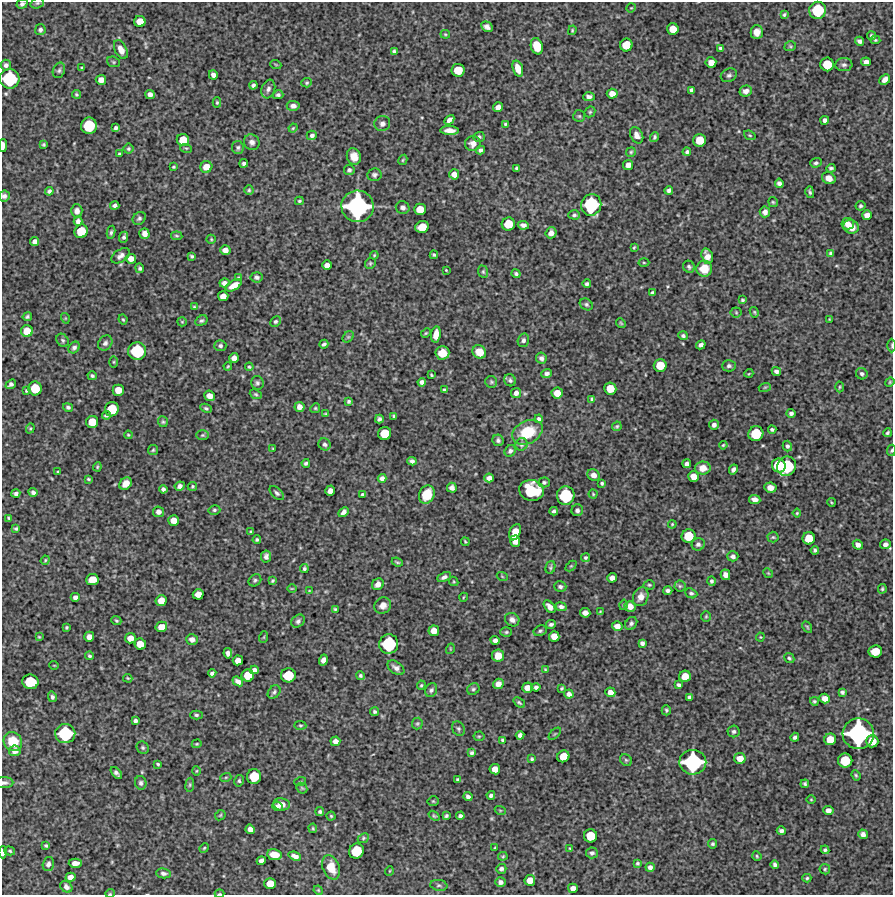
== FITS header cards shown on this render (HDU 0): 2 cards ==
NAXIS1  =                  891 /Length X axis
NAXIS2  =                  893 /Length Y axis

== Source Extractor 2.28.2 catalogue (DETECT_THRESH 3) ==
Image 891 x 893 px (HDU 0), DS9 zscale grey, 1 PNG px = 1 image px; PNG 895 x 897 px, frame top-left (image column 1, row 893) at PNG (2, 2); each listed source drawn as its Kron ellipse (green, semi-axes under 4 px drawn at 4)
Background 5230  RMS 260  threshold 789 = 3 sigma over >= 5 px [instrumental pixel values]
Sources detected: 498; all 498 listed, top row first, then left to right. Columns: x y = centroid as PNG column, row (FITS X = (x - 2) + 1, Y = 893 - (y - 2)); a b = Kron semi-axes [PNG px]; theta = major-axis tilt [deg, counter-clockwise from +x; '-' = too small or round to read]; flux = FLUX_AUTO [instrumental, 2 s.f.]
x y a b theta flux
37 3 7 5 19 3.0e+04
22 4 5 4 - 4.6e+04
631 8 5 4 - 1.6e+04
818 10 8 8 - 7.6e+05
784 15 4 3 - 2.7e+04
140 21 5 5 - 2.1e+05
487 27 6 4 -29 6.7e+04
673 29 6 5 - 2.2e+05
40 30 5 5 - 4.6e+04
572 30 5 3 - 2.0e+04
757 32 7 6 - 1.3e+05
445 34 4 4 - 2.0e+04
871 36 4 4 - 3.3e+04
875 40 5 4 - 2.4e+04
859 41 5 4 - 5.2e+04
626 45 6 6 - 3.3e+05
537 46 8 6 -73 3.5e+05
790 46 6 4 19 2.4e+04
720 48 4 3 - 3.1e+04
121 50 10 6 -63 1.4e+05
394 51 4 4 - 3.8e+04
113 62 6 5 - 2.8e+04
711 62 5 5 - 1.5e+05
866 62 5 4 - 8.1e+04
827 64 7 6 - 4.0e+05
6 65 5 5 - 5.7e+04
276 65 5 3 - 1.6e+04
844 65 8 6 4 5.4e+04
82 68 3 3 - 2.2e+04
518 69 8 5 -70 1.8e+05
59 70 8 6 68 4.1e+04
458 70 6 6 - 3.3e+05
213 75 4 4 - 7.2e+04
729 75 8 6 26 4.9e+04
10 79 10 10 - 1.1e+06
101 80 5 5 - 1.2e+05
885 80 6 4 45 9.2e+04
307 83 5 4 - 2.7e+04
253 85 4 4 - 3.8e+04
268 89 9 6 71 5.9e+04
691 90 4 3 - 4.2e+04
746 91 6 5 - 8.1e+04
76 94 4 4 - 2.4e+04
150 94 4 4 - 8.9e+04
612 94 5 5 - 1.2e+05
278 95 5 4 - 4.0e+04
589 97 6 4 1 6.2e+04
217 102 5 4 - 2.5e+04
293 106 6 5 - 6.7e+04
498 107 5 4 - 1.0e+05
590 112 6 5 - 2.5e+04
579 116 6 6 - 3.0e+04
449 120 6 4 46 7.3e+04
825 120 4 4 - 6.0e+04
382 124 8 7 - 7.5e+04
505 124 4 3 - 2.2e+04
89 126 8 8 - 6.7e+05
116 128 4 3 - 3.8e+04
293 128 4 3 - 1.7e+04
450 130 9 4 -2 1.3e+05
312 135 5 4 - 4.8e+04
637 135 9 6 -63 1.1e+05
750 135 6 4 -21 2.3e+04
479 137 6 5 - 3.9e+04
654 137 5 3 - 3.1e+04
183 140 6 6 - 2.7e+05
700 140 6 6 - 3.2e+05
252 142 8 7 - 6.3e+04
473 143 8 7 - 1.1e+05
44 144 4 4 - 2.5e+04
3 145 6 3 89 1.1e+05
238 147 6 6 - 3.7e+04
186 148 6 3 -17 2.0e+04
128 149 5 5 - 2.9e+04
481 150 4 4 - 4.6e+04
631 152 5 4 - 2.4e+04
687 152 4 4 - 3.7e+04
119 154 4 3 - 2.6e+04
354 156 8 7 - 1.6e+05
403 160 5 4 - 2.0e+04
244 163 4 4 - 4.3e+04
816 163 6 4 17 3.7e+04
628 165 5 5 - 1.1e+05
173 167 3 3 - 1.9e+04
206 167 6 6 - 1.8e+05
517 168 4 3 - 3.1e+04
831 168 4 3 - 3.5e+04
349 170 5 5 - 3.9e+04
454 174 5 5 - 1.2e+05
374 175 7 6 - 4.4e+04
829 178 7 5 -27 1.2e+05
779 183 5 4 - 5.6e+04
249 190 4 4 - 2.4e+04
669 190 4 4 - 4.4e+04
49 191 4 4 - 4.1e+04
810 192 6 4 -75 3.2e+04
4 196 5 5 - 5.8e+04
299 201 4 3 - 2.4e+04
773 202 5 4 - 2.3e+04
115 205 4 4 - 5.3e+04
591 205 11 10 - 1.2e+06
358 206 16 16 - 2.7e+06
860 206 5 4 - 3.3e+04
403 208 7 6 - 5.8e+04
420 209 6 5 - 2.4e+05
77 211 6 5 - 8.9e+04
765 212 5 5 - 7.3e+04
574 215 6 4 -2 3.3e+04
867 215 5 5 - 1.2e+05
139 218 7 6 - 4.4e+04
78 221 5 4 - 6.2e+04
508 224 6 6 - 3.5e+05
848 224 6 6 - 1.1e+05
523 225 5 4 - 5.9e+04
422 227 7 6 - 2.9e+05
851 227 8 6 -20 1.7e+05
81 231 7 6 - 3.9e+05
111 232 6 4 81 3.7e+04
551 233 5 5 - 8.9e+04
144 234 5 5 - 9.7e+04
177 236 6 3 -7 2.3e+04
124 237 5 4 - 3.9e+04
211 239 5 4 - 2.1e+04
35 241 5 4 - 8.4e+04
634 247 3 2 - 1.8e+04
225 250 5 5 - 1.1e+05
831 253 4 3 - 2.6e+04
374 255 4 3 - 1.8e+04
434 255 4 3 - 2.8e+04
121 256 10 6 34 6.7e+04
192 256 4 3 - 3.0e+04
707 256 8 5 -74 1.2e+05
131 259 5 5 - 1.2e+05
370 263 6 5 - 2.6e+04
644 263 5 3 - 1.8e+04
327 265 5 4 - 1.0e+05
689 267 6 5 - 3.8e+04
140 268 5 4 - 3.7e+04
704 269 8 8 - 2.3e+05
446 270 4 2 - 1.5e+04
483 272 6 5 - 2.6e+04
516 274 4 4 - 3.3e+04
257 277 6 5 - 4.0e+04
239 278 4 4 - 2.2e+04
224 283 5 4 - 7.6e+04
587 284 4 3 - 3.5e+04
234 285 9 4 30 1.7e+05
652 293 4 3 - 3.5e+04
223 296 5 5 - 1.3e+05
742 300 4 3 - 2.3e+04
586 304 7 5 -33 3.5e+04
194 307 4 3 - 2.0e+04
736 312 5 5 - 2.4e+04
754 312 5 3 - 2.3e+04
27 317 4 4 - 2.7e+04
65 318 5 3 - 1.4e+04
830 319 4 3 - 1.9e+04
123 320 5 3 - 2.4e+04
201 321 6 5 - 3.7e+04
275 321 5 4 - 3.4e+04
182 322 5 4 - 2.0e+04
621 323 5 4 - 2.1e+04
27 331 6 6 - 2.5e+05
426 333 5 4 - 2.1e+04
436 334 8 5 82 1.7e+05
683 336 5 4 - 3.3e+04
348 337 6 5 - 2.8e+04
63 340 7 5 -52 3.9e+04
523 340 7 5 73 4.7e+04
105 343 8 6 52 6.2e+04
324 344 4 3 - 3.6e+04
701 345 5 4 - 6.1e+04
892 345 7 3 90 2.0e+04
220 346 6 5 - 4.5e+04
74 348 6 5 - 4.7e+04
137 351 9 9 - 8.8e+05
479 352 7 6 - 2.2e+05
442 353 7 6 - 2.4e+05
234 358 5 5 - 1.1e+05
541 358 5 5 - 5.9e+04
114 362 6 4 90 2.0e+04
660 365 6 6 - 3.2e+05
228 366 4 3 - 1.6e+04
729 366 7 6 - 4.4e+04
249 367 4 4 - 2.3e+04
776 372 5 4 - 4.9e+04
749 373 4 3 - 1.3e+04
547 374 5 4 - 4.9e+04
862 374 6 5 - 4.5e+04
431 375 3 2 - 1.9e+04
92 376 4 3 - 3.2e+04
510 380 6 5 - 4.0e+04
422 382 4 4 - 6.1e+04
491 382 6 6 - 3.0e+04
890 382 5 4 - 2.0e+04
257 383 7 6 - 4.2e+04
11 384 6 4 39 5.5e+04
765 387 6 3 18 2.1e+04
839 387 5 3 - 2.0e+04
35 388 7 6 - 4.0e+05
610 389 6 6 - 2.6e+05
118 390 5 5 - 2.0e+05
444 390 4 3 - 3.1e+04
26 391 4 3 - 1.9e+04
516 393 5 4 - 7.7e+04
557 393 6 5 - 1.8e+05
256 394 6 4 -22 2.6e+04
210 396 5 5 - 1.4e+05
592 399 4 4 - 2.9e+04
349 401 4 4 - 3.3e+04
68 407 5 4 - 3.6e+04
299 407 5 5 - 9.1e+04
206 408 6 4 -27 3.1e+04
315 408 5 4 - 2.1e+04
112 409 7 7 - 4.5e+05
791 413 4 3 - 4.2e+04
326 414 4 3 - 2.0e+04
106 415 4 3 - 3.1e+04
394 416 4 3 - 3.1e+04
379 419 4 4 - 4.1e+04
539 419 4 3 - 3.9e+04
92 422 6 6 - 2.9e+05
163 422 5 5 - 2.9e+04
714 425 5 5 - 6.3e+04
617 426 5 4 - 2.6e+04
30 428 5 4 - 2.0e+04
772 430 4 4 - 3.6e+04
527 432 16 11 27 6.3e+05
384 433 7 6 - 3.5e+05
887 433 4 3 - 3.2e+04
756 434 7 7 - 5.3e+05
128 435 4 3 - 1.8e+04
202 435 6 5 - 2.5e+04
498 440 6 5 - 4.6e+04
325 444 6 6 - 4.6e+04
521 444 6 6 - 3.6e+04
723 445 4 3 - 1.8e+04
787 446 5 4 - 3.7e+04
273 449 3 2 - 1.4e+04
153 450 5 5 - 2.4e+04
891 450 6 3 82 2.4e+04
510 451 6 5 - 4.5e+04
412 461 5 4 - 4.8e+04
306 463 4 3 - 3.3e+04
687 464 4 4 - 6.4e+04
779 466 7 7 - 5.1e+05
786 466 10 9 - 9.4e+05
97 467 4 4 - 2.0e+04
703 468 8 6 1 1.8e+05
733 469 5 4 - 5.5e+04
58 472 3 3 - 1.8e+04
593 475 6 5 - 1.0e+05
693 477 5 5 - 1.6e+05
382 478 4 4 - 6.3e+04
489 478 5 4 - 7.9e+04
88 479 4 3 - 2.1e+04
544 482 6 5 - 3.8e+04
602 483 4 3 - 2.9e+04
126 484 7 5 46 1.4e+05
180 486 5 4 - 6.7e+04
192 486 5 4 - 2.2e+04
452 488 5 5 - 6.2e+04
770 488 6 5 - 1.0e+05
163 489 4 4 - 4.8e+04
531 490 12 10 -10 8.6e+05
330 491 5 4 - 9.1e+04
33 492 4 4 - 5.2e+04
16 493 4 3 - 4.9e+04
277 493 8 5 -41 4.4e+04
363 494 4 3 - 3.3e+04
427 494 9 7 65 3.9e+05
593 494 4 4 - 1.8e+04
566 496 9 9 - 8.9e+05
755 499 5 4 - 9.8e+04
831 502 4 2 - 1.8e+04
214 510 6 4 14 3.3e+04
577 510 6 6 - 5.4e+04
554 511 4 3 - 3.4e+04
158 512 5 5 - 7.2e+04
344 512 6 4 46 6.8e+04
797 513 4 4 - 2.0e+04
9 518 4 3 - 2.2e+04
173 520 5 5 - 1.6e+05
672 524 4 3 - 1.9e+04
16 529 3 3 - 2.8e+04
251 532 4 3 - 2.0e+04
515 532 8 5 65 2.5e+05
689 536 7 6 - 3.9e+05
773 537 5 5 - 2.7e+04
809 538 6 6 - 3.0e+05
257 540 4 3 - 3.2e+04
515 541 5 5 - 1.4e+05
465 542 4 2 - 2.1e+04
698 544 7 6 - 5.6e+04
885 544 5 5 - 6.9e+04
858 545 5 4 - 8.1e+04
815 550 4 4 - 3.6e+04
266 556 6 5 - 5.8e+04
733 556 5 5 - 5.8e+04
586 557 4 4 - 2.9e+04
45 560 5 4 - 2.1e+04
397 562 5 3 - 2.4e+04
571 566 6 4 44 2.0e+04
550 567 6 4 75 3.2e+04
304 569 4 4 - 3.2e+04
768 573 5 4 - 2.0e+04
725 575 5 5 - 9.4e+04
502 576 5 3 - 1.6e+04
444 577 7 4 25 5.4e+04
612 578 5 4 - 9.5e+04
92 580 6 5 - 2.7e+05
255 580 7 5 40 3.5e+04
272 581 4 3 - 2.4e+04
454 581 5 3 - 1.6e+04
711 581 5 4 - 3.7e+04
378 584 6 5 - 1.0e+05
649 585 5 4 - 2.5e+04
680 586 5 5 - 3.0e+04
560 587 6 5 - 4.0e+04
292 588 4 3 - 1.5e+04
882 589 5 3 - 2.7e+04
668 590 4 3 - 4.3e+04
309 591 3 2 - 9.5e+03
691 593 6 5 - 3.7e+04
198 594 5 5 - 1.4e+05
75 597 4 4 - 6.2e+04
464 597 4 3 - 1.5e+04
641 597 9 7 69 1.3e+05
161 601 5 5 - 1.9e+05
383 605 9 7 38 1.1e+05
623 605 5 3 - 2.2e+04
630 606 5 5 - 1.3e+05
550 607 7 4 -49 9.5e+04
561 607 6 4 -10 5.7e+04
335 609 4 3 - 2.1e+04
600 612 3 3 - 1.6e+04
585 613 5 5 - 9.6e+04
706 616 5 4 - 2.1e+04
512 620 7 6 - 6.7e+04
116 621 5 4 - 2.4e+04
298 621 7 6 - 4.9e+04
631 623 7 5 52 4.2e+04
551 624 5 3 - 4.3e+04
617 626 5 4 - 1.3e+05
66 627 3 3 - 2.1e+04
161 627 6 5 - 1.6e+05
807 627 6 4 -59 2.4e+04
434 631 5 5 - 1.6e+05
540 631 7 5 28 3.4e+04
506 632 6 5 - 2.8e+04
554 636 5 5 - 1.6e+05
39 637 3 2 - 1.6e+04
89 637 5 5 - 1.1e+05
264 637 6 3 71 1.8e+04
760 637 4 4 - 1.7e+04
130 638 5 5 - 1.5e+05
192 639 6 5 - 8.7e+04
495 640 4 4 - 7.2e+04
642 643 4 4 - 5.1e+04
140 644 6 5 - 2.3e+05
389 644 10 9 - 1.0e+06
450 649 5 3 - 1.5e+04
875 651 7 6 - 3.1e+05
228 653 5 4 - 6.3e+04
90 656 4 3 - 2.7e+04
498 656 6 6 - 1.8e+05
789 658 5 4 - 3.3e+04
238 660 5 5 - 1.3e+05
323 660 5 4 - 7.5e+04
54 665 5 3 - 1.3e+04
396 668 9 6 -36 7.1e+04
545 669 4 3 - 1.6e+04
254 670 4 4 - 6.3e+04
212 673 4 4 - 5.0e+04
288 675 7 7 - 4.9e+05
248 676 6 6 - 3.0e+05
360 676 4 4 - 3.3e+04
685 676 6 5 - 2.0e+05
128 678 5 3 - 1.7e+04
238 681 6 4 -39 7.6e+04
30 682 8 7 - 5.9e+05
498 684 5 5 - 1.0e+05
421 685 5 4 - 2.3e+04
678 685 4 3 - 3.6e+04
536 687 4 4 - 4.6e+04
527 688 5 5 - 1.2e+05
562 688 4 3 - 2.3e+04
473 689 6 5 - 3.5e+04
431 690 7 5 62 4.4e+04
274 692 7 5 47 3.9e+04
610 692 5 5 - 1.0e+05
842 692 4 4 - 3.5e+04
569 694 5 4 - 7.2e+04
52 697 5 4 - 4.0e+04
689 697 4 3 - 3.5e+04
825 698 5 4 - 1.3e+05
814 701 4 4 - 2.7e+04
519 703 6 4 -37 2.8e+04
666 710 5 4 - 2.9e+04
375 712 4 3 - 3.4e+04
196 715 6 4 0 3.2e+04
135 721 4 4 - 4.5e+04
417 723 6 5 - 2.8e+04
300 725 6 4 -4 2.2e+04
458 729 7 6 - 3.9e+04
734 731 6 6 - 3.6e+04
65 734 10 9 - 1.0e+06
555 734 7 3 45 2.0e+04
858 734 16 15 - 2.5e+06
520 735 4 4 - 6.7e+04
479 736 5 5 - 2.3e+04
795 737 4 3 - 3.8e+04
830 739 6 6 - 2.3e+05
503 740 4 3 - 2.7e+04
335 741 5 4 - 8.7e+04
872 741 6 6 - 2.9e+05
13 742 10 8 -48 4.0e+05
197 744 5 4 - 2.1e+04
143 748 6 6 - 3.3e+04
15 751 5 5 - 1.0e+05
472 753 4 4 - 3.6e+04
563 756 6 5 - 2.7e+05
740 758 6 5 - 1.6e+05
532 759 4 3 - 2.7e+04
626 760 6 5 - 2.7e+04
845 761 7 7 - 4.9e+05
693 762 13 12 - 1.7e+06
158 764 3 3 - 2.4e+04
495 769 5 5 - 1.5e+05
196 771 5 3 - 1.6e+04
116 773 7 4 -48 5.1e+04
856 775 5 4 - 2.5e+04
226 777 5 3 - 1.9e+04
254 777 7 7 - 4.7e+05
458 779 4 3 - 2.9e+04
239 781 6 4 79 2.8e+04
300 782 6 3 19 1.6e+04
4 783 9 5 -1 5.6e+04
141 783 7 5 -79 5.0e+04
805 784 4 3 - 2.9e+04
190 785 7 3 82 2.2e+04
302 788 6 4 -44 2.4e+04
491 795 4 4 - 4.5e+04
468 797 4 4 - 5.3e+04
811 800 5 3 - 1.6e+04
433 801 5 5 - 2.1e+04
282 804 8 6 -8 1.2e+05
277 806 5 4 - 5.9e+04
500 810 5 3 - 1.8e+04
828 810 5 4 - 9.4e+04
320 812 4 4 - 3.3e+04
220 815 6 4 45 2.2e+04
331 816 4 4 - 2.1e+04
434 816 6 4 -37 2.2e+04
446 816 4 3 - 2.9e+04
460 816 4 4 - 5.1e+04
313 828 5 3 - 2.2e+04
250 829 5 4 - 8.8e+04
781 831 4 4 - 4.9e+04
863 834 5 4 - 6.4e+04
590 836 6 6 - 3.7e+05
363 838 6 4 24 2.5e+04
712 844 4 4 - 3.0e+04
46 846 4 3 - 2.4e+04
204 848 5 4 - 2.2e+04
495 848 3 2 - 1.6e+04
570 848 3 2 - 1.6e+04
825 850 4 4 - 3.4e+04
10 851 5 4 - 2.5e+04
356 851 8 7 - 5.5e+05
3 852 6 3 89 6.9e+04
592 853 6 5 - 3.7e+04
274 855 7 5 -8 2.2e+05
295 856 6 4 -21 8.3e+04
503 856 5 4 - 2.1e+04
757 856 5 4 - 2.0e+04
261 861 5 4 - 6.6e+04
75 863 6 4 1 1.1e+05
638 863 3 3 - 2.5e+04
48 864 7 5 73 5.5e+04
775 865 4 4 - 4.2e+04
331 867 12 8 -70 2.9e+05
650 867 4 4 - 6.1e+04
501 869 5 5 - 4.4e+04
825 869 5 5 - 2.4e+04
389 871 5 3 - 1.4e+04
163 873 7 5 -5 4.5e+04
70 877 5 4 - 1.1e+05
807 878 4 4 - 2.5e+04
530 880 5 5 - 1.8e+05
500 882 5 5 - 5.7e+04
270 883 6 5 - 2.2e+05
439 885 8 5 -9 4.1e+04
66 887 6 5 - 6.3e+04
573 888 5 4 - 1.0e+05
318 890 5 3 - 1.6e+04
110 893 5 3 - 1.3e+04
220 894 5 2 - 1.6e+04
At the frame edge (FLAGS 8, measured only in part): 11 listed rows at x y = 37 3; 22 4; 10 79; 3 145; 4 196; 892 345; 891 450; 4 783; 3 852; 110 893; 220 894